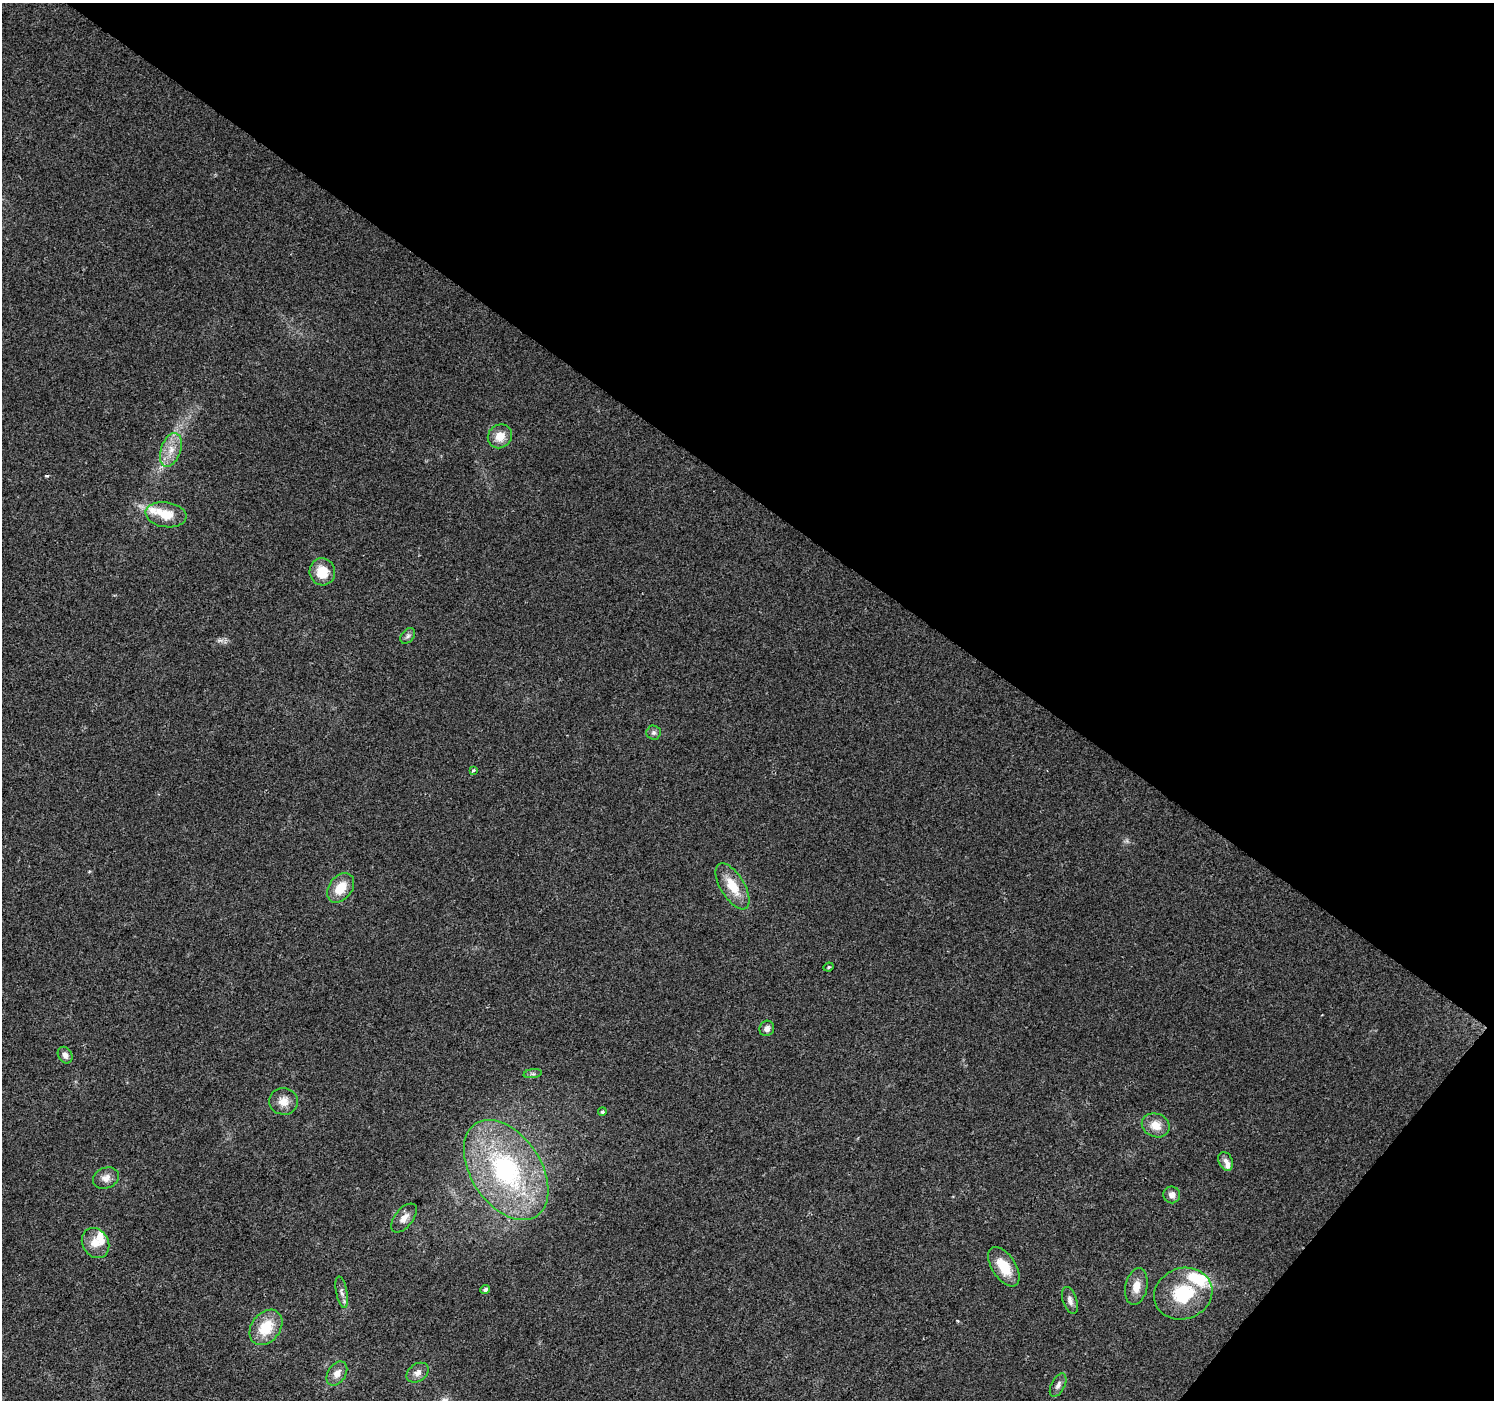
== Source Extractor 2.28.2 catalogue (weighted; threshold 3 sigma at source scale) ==
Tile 8 of 4 x 4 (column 4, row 2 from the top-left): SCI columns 4483-5974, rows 3040-4437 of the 5974 x 6013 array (HDU 1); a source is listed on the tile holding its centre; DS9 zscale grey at full resolution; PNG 1496 x 1402 px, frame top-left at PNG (2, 3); each listed source drawn as its Kron ellipse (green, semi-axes under 4 px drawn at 4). Shown black and unused: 38% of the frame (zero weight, under 2 of 3 exposures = <1% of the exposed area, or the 3 px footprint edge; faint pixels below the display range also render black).
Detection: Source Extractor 2.28.2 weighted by HDU 2 'WHT'; one run over the whole footprint, this tile lists its part. Background 0.0326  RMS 0.0065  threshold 0.0291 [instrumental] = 3 sigma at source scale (4.5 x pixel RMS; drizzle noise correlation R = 1.50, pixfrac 1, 0.0396/0.0396 arcsec/px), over >= 5 px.
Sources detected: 38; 1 cosmic-ray / hot-pixel residue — neither listed nor drawn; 5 inside a brighter listed object's ellipse — not listed separately; the other 32 listed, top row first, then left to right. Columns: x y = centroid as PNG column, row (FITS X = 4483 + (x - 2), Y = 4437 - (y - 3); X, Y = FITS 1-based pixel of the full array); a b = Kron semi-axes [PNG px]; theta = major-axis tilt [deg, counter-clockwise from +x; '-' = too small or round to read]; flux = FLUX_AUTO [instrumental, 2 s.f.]
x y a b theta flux
500 436 12 11 - 8.9
171 450 17 10 71 8.7
166 515 20 12 -9 13
322 572 13 13 - 14
408 636 9 6 51 1.9
654 733 7 7 - 1.8
473 771 4 3 - 1.6
732 886 26 12 -58 16
341 888 16 11 52 13
829 967 5 3 - 0.82
767 1028 8 7 - 3.3
65 1055 9 6 -57 3
533 1074 9 4 8 1.5
283 1101 14 13 - 7.2
602 1112 4 4 - 1.2
1156 1125 14 11 -23 8.5
1226 1161 10 6 -66 3.4
506 1170 55 35 -56 110
106 1178 13 10 23 4.7
1172 1195 8 8 - 4
404 1218 17 9 51 5.4
96 1243 16 13 -59 8.8
1004 1267 22 12 -57 16
1136 1286 18 11 78 8.1
485 1290 5 4 - 1.9
342 1292 16 5 -79 2.8
1183 1294 29 25 20 36
1070 1300 14 7 -72 3.5
266 1327 19 14 52 19
337 1373 13 9 56 5
417 1373 12 8 36 4
1058 1385 13 6 64 3